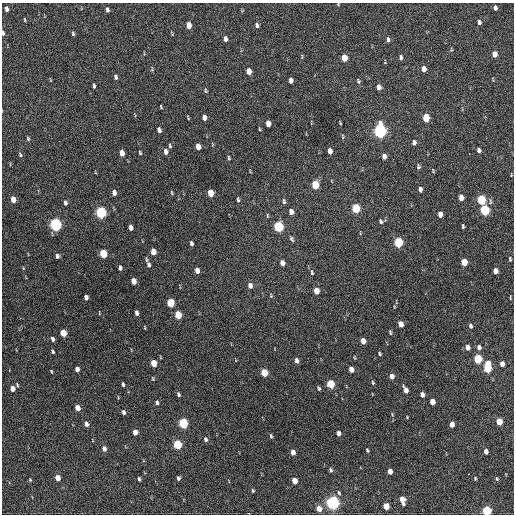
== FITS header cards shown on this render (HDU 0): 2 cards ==
NAXIS1  =                  512 / Axis length
NAXIS2  =                  512 / Axis length

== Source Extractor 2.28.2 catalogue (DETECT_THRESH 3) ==
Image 512 x 512 px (HDU 0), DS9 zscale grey, 1 PNG px = 1 image px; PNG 516 x 516 px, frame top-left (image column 1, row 512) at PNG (2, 3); no overlay
Background 241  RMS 15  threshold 45.6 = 3 sigma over >= 5 px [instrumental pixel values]
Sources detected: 161; all 161 listed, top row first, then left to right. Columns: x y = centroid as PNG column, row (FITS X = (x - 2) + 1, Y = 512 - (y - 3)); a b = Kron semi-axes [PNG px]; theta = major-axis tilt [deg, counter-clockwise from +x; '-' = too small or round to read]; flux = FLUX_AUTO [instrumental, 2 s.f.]
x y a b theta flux
338 4 3 3 - 760
495 8 5 4 - 3300
7 9 5 4 - 3800
107 10 6 4 -78 2500
24 20 5 3 - 880
479 22 5 4 - 2600
189 25 6 4 -81 12000
257 25 6 4 -72 2400
3 33 6 4 -87 1700
73 34 5 3 - 1500
225 39 6 4 -83 3400
388 39 6 3 -85 2100
451 49 5 3 - 970
494 54 5 4 - 8500
401 57 5 3 - 2000
344 58 6 4 -83 14000
424 69 6 4 -85 6100
249 71 6 4 -81 9600
115 77 6 4 -78 2600
291 80 5 4 - 4300
358 81 7 4 -72 1700
94 86 5 3 - 1800
379 87 5 4 - 5500
205 90 6 4 -80 1300
161 107 4 2 - 990
204 117 5 4 - 5300
188 118 4 2 - 940
426 118 6 4 -84 24000
268 123 5 4 - 8400
340 123 4 3 - 880
259 129 6 3 -82 1000
159 130 5 4 - 4100
380 131 7 5 -86 300000
343 136 7 3 -80 1100
28 139 6 4 -73 1400
414 142 6 4 -82 3400
170 146 6 3 -73 1300
198 146 5 4 - 8900
479 150 5 4 - 3300
330 151 5 4 - 6200
166 152 6 4 -83 4500
122 153 6 4 -75 8000
140 153 4 3 - 1200
469 154 3 2 - 4500
20 155 7 4 -64 1500
384 156 6 4 -80 5000
229 158 6 3 -78 1400
418 167 6 4 -88 1900
433 171 6 3 -66 990
511 175 6 2 -85 720
315 185 6 5 - 32000
420 189 5 4 - 3300
114 193 6 4 -76 4500
172 193 6 3 -87 1100
210 193 6 4 -78 19000
461 197 5 4 - 7900
13 199 5 4 - 10000
238 199 6 3 -80 1700
481 200 6 5 - 59000
284 201 7 4 -79 1800
65 203 6 4 -75 2300
356 208 6 5 - 49000
485 210 6 5 - 80000
101 212 6 5 - 130000
291 212 6 4 -72 5400
440 214 5 4 - 7000
381 221 5 3 - 1900
55 224 6 5 - 220000
278 226 6 5 - 89000
463 226 5 3 - 1600
131 228 5 4 - 4600
292 239 8 5 -60 1900
398 242 6 5 - 72000
191 243 5 3 - 2500
153 252 5 4 - 11000
103 254 6 4 -73 36000
57 256 5 4 - 2500
146 259 7 3 -84 1200
510 259 5 3 - 1100
464 262 5 4 - 19000
282 263 5 4 - 5500
149 265 6 4 -78 2600
120 268 5 3 - 2600
197 270 5 4 - 6200
495 271 5 4 - 6700
312 272 8 4 -79 1900
133 281 5 4 - 9100
250 285 6 5 - 4800
316 291 5 4 - 9700
271 296 4 4 - 1100
86 297 5 4 - 4200
170 303 6 4 -76 39000
137 313 5 3 - 3300
178 315 6 4 -75 27000
401 324 5 4 - 9200
470 326 6 4 -72 2300
145 327 5 2 - 770
390 332 6 3 -80 1300
63 333 5 4 - 18000
52 339 5 3 - 2800
363 341 5 4 - 8700
467 347 5 4 - 6300
479 347 6 4 -75 3800
52 351 4 3 - 1500
379 353 4 3 - 1500
354 357 5 3 - 820
478 359 5 5 - 53000
297 360 5 4 - 3700
153 363 5 4 - 19000
502 364 5 4 - 6000
487 367 9 5 88 58000
77 369 5 4 - 5600
351 369 5 4 - 7000
51 371 4 2 - 920
264 373 5 4 - 27000
392 376 5 4 - 6800
153 378 4 3 - 950
373 383 5 4 - 1300
123 384 4 3 - 2000
330 384 5 4 - 41000
17 385 5 3 - 1100
319 388 5 4 - 1500
12 389 5 4 - 7200
405 390 7 4 -64 6600
178 394 5 4 - 1900
422 394 5 4 - 4700
157 402 6 4 -70 2200
432 402 5 4 - 11000
77 408 5 4 - 11000
123 412 5 3 - 2500
407 417 3 3 - 760
499 421 5 4 - 19000
183 423 6 5 - 80000
86 424 5 4 - 4300
452 424 5 4 - 7500
135 432 5 4 - 6300
339 433 5 4 - 3800
271 436 5 3 - 1500
205 439 6 4 -70 2400
177 444 5 4 - 60000
104 449 5 4 - 5000
367 450 4 3 - 1500
486 451 5 4 - 5200
293 452 5 4 - 7300
331 470 6 4 -73 1700
390 471 5 4 - 8100
468 474 3 2 - 2000
57 478 5 4 - 10000
178 478 4 3 - 2300
475 478 4 3 - 1100
139 479 4 3 - 1700
497 479 5 4 - 1200
30 480 4 2 - 910
294 481 5 4 - 12000
253 490 4 3 - 1400
339 493 6 4 -71 1500
402 500 7 4 -75 12000
332 502 6 5 - 330000
386 506 5 4 - 18000
319 509 5 5 - 10000
486 511 5 4 - 76000
At the frame edge (FLAGS 8, measured only in part): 3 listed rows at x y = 338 4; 3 33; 486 511